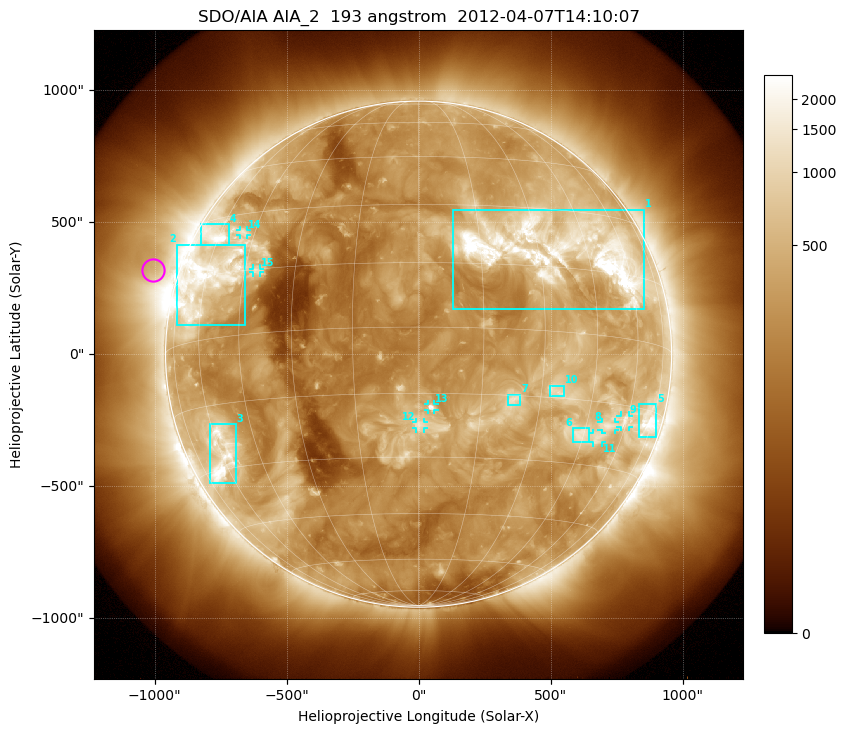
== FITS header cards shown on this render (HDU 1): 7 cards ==
TELESCOP= 'SDO/AIA'
INSTRUME= 'AIA_2'
WAVELNTH=                  193
WAVEUNIT= 'angstrom'
DATE-OBS= '2012-04-07T14:10:07.84'
CTYPE1  = 'HPLN-TAN'
CTYPE2  = 'HPLT-TAN'

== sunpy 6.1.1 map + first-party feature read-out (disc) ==
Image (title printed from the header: SDO/AIA AIA_2  193 angstrom  2012-04-07T14:10:07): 1024 x 1024 px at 2.4 arcsec/px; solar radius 959 arcsec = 399 px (full disc in frame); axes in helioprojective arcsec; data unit not stated in the header (colour bar unlabelled)
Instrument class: DISC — disc imager (sunpy class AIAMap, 193 A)
Bright regions (active regions / flare kernels): reference = the median radial profile (limb darkening/brightening removed); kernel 9 px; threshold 5 sigma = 769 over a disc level ~260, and >= 1.15x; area >= 12 px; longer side >= 10 px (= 24 arcsec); searched inside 0.97 R_sun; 15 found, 15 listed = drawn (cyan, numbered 1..; 7 of them under ~33 arcsec drawn as corner ticks so the feature stays visible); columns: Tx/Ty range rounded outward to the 5 arcsec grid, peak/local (2 s.f.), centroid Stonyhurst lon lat
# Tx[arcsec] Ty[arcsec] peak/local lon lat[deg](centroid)
1 130..855 170..550 13 +35 +19
2 -915..-655 110..415 7 -59 +14
3 -790..-690 -490..-265 7.2 -60 -27
4 -825..-715 415..495 6.9 -62 +25
5 835..900 -315..-190 7.1 +72 -17
6 585..645 -330..-280 5.4 +44 -23
7 335..385 -195..-150 5.1 +23 -16
8 690..745 -285..-255 4.8 +53 -20
9 765..800 -275..-230 4.4 +59 -19
10 495..550 -160..-120 4.6 +34 -14
11 660..695 -335..-300 4.2 +50 -23
12 -10..20 -280..-255 4.8 +0 -22
13 35..60 -210..-190 7 +3 -18
14 -680..-650 450..470 4 -49 +25
15 -630..-600 310..325 4.3 -41 +15
Off-limb structures (1.02-1.3 R_sun): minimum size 162 px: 6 found; the strongest spans PA ~55..95 deg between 1.02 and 1.3 R_sun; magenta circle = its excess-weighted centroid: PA ~70 deg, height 1.1 R_sun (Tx ~-1005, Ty ~320 arcsec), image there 1.8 x the reference